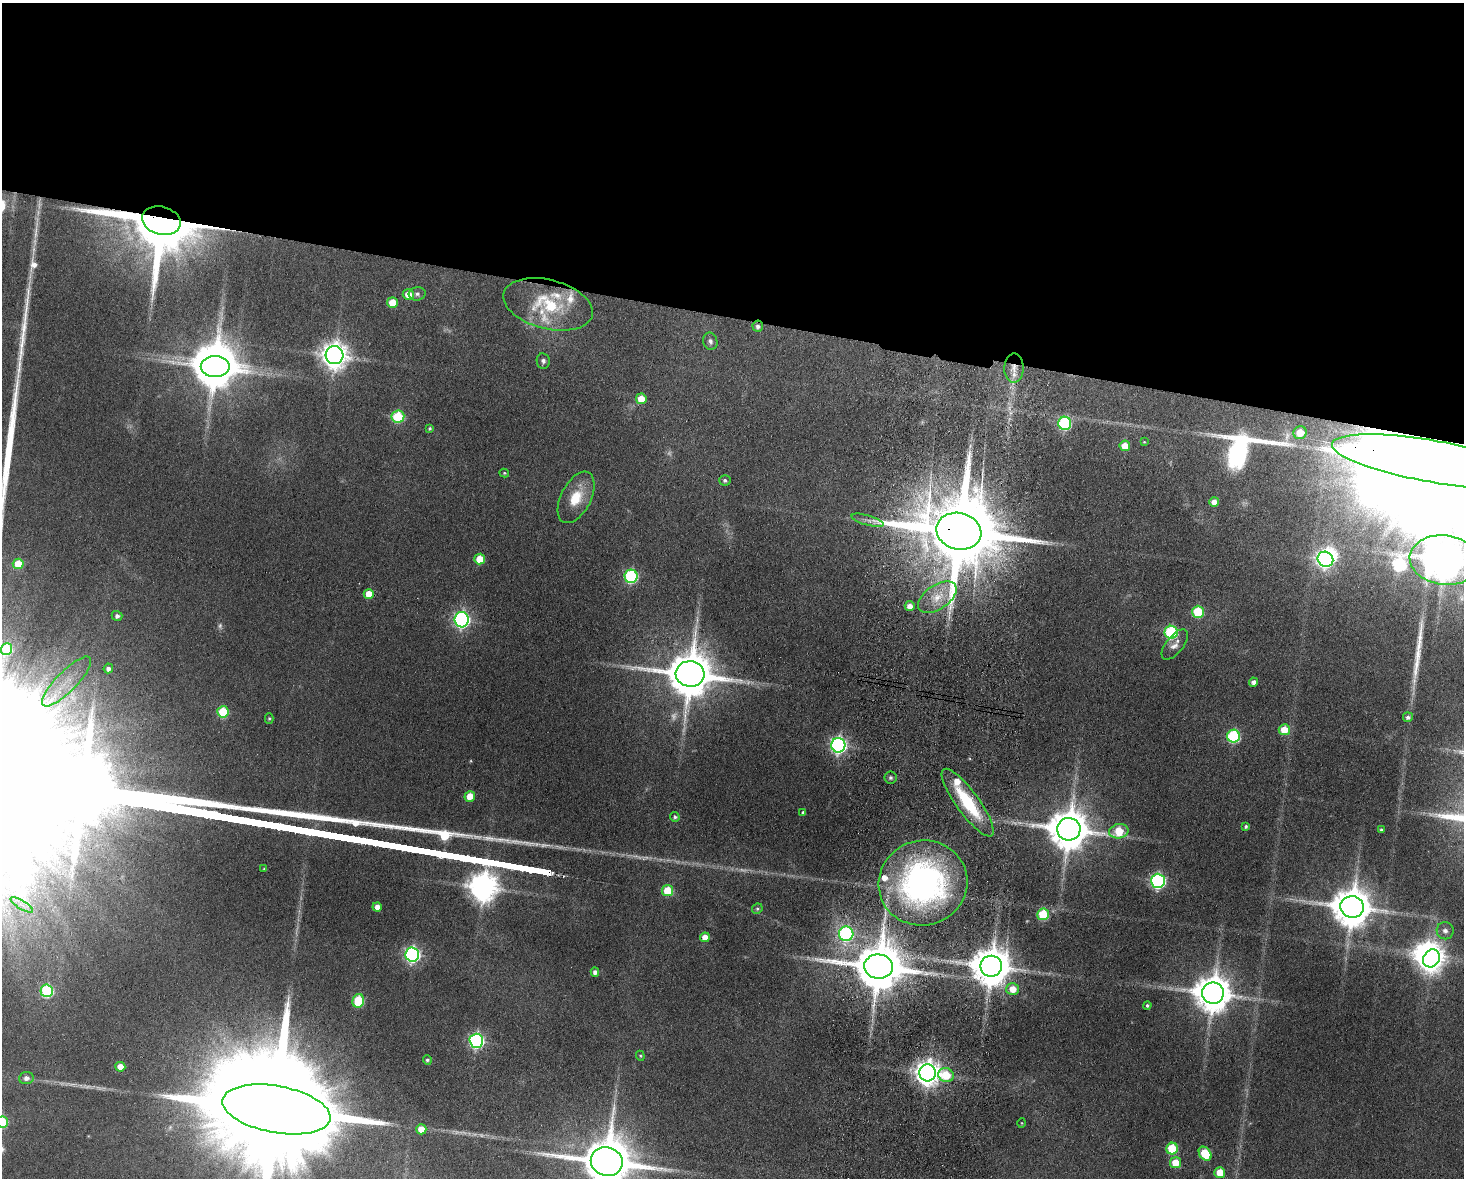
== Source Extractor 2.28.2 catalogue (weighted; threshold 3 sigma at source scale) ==
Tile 2 of 3 x 4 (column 2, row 1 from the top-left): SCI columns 1633-3094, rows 3539-4714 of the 4838 x 4724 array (HDU 1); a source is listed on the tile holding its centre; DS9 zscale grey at full resolution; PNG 1466 x 1180 px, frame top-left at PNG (2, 3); each listed source drawn as its Kron ellipse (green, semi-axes under 4 px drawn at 4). Shown black and unused: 27% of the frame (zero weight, under 9 of 18 exposures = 3% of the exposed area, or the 3 px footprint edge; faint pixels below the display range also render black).
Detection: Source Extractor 2.28.2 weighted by HDU 2 'WHT'; one run over the whole footprint, this tile lists its part. Background 0.136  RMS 0.0032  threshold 0.0132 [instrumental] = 3 sigma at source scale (4.09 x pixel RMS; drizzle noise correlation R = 1.36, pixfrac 0.8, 0.05/0.05 arcsec/px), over >= 5 px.
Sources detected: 115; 7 too faint to see at this stretch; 4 inside a brighter object's white glare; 3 long thin detections or spike segments (spike, bleed or trail) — neither listed nor drawn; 5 inside a brighter listed object's ellipse — not listed separately; the other 96 listed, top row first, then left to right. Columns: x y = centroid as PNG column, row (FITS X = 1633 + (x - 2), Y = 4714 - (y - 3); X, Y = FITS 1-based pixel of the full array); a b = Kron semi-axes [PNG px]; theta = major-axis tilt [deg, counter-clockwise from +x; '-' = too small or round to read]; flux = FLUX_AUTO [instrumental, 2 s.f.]
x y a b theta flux
161 221 19 14 -14 4600
408 294 5 5 - 4.8
417 294 8 6 6 0.99
392 303 5 5 - 6.6
548 304 46 24 -14 23
758 326 6 5 - 1
710 341 9 7 -71 1.1
334 355 9 9 - 390
543 361 7 6 - 0.95
215 367 14 10 0 1200
1014 368 15 9 90 4
641 399 5 5 - 5.8
398 417 6 6 - 23
1065 423 6 6 - 40
430 428 4 3 - 0.54
1300 433 7 6 - 7.5
1144 442 3 3 - 0.25
1125 446 5 5 - 5.6
1434 462 104 21 -10 56000
504 473 5 4 - 0.42
725 480 6 5 - 0.83
576 497 28 15 63 9.2
1214 502 5 5 - 2.8
868 520 17 5 -16 1.6
959 531 23 18 -13 6100
480 559 5 5 - 7.8
1325 559 8 7 - 110
1445 560 35 25 -7 1000
18 564 5 5 - 7.9
631 576 6 6 - 44
369 594 5 5 - 6
937 597 22 12 35 6.1
910 606 5 5 - 2.2
1198 612 6 6 - 19
117 616 5 5 - 1.1
462 620 8 7 - 97
1171 632 6 6 - 38
1175 644 18 8 52 2.3
6 649 6 5 - 16
108 668 5 4 - 1.3
690 674 14 13 - 1800
67 682 33 10 45 7.4
1254 682 4 4 - 1.5
223 712 5 5 - 17
1408 717 5 5 - 0.95
269 718 5 4 - 0.43
1284 730 5 5 - 7
1234 736 6 6 - 39
838 745 7 7 - 110
890 778 6 6 - 0.75
470 796 5 5 - 4.8
968 803 41 11 -54 19
803 813 3 3 - 0.56
675 817 5 4 - 0.72
1246 826 4 4 - 0.6
1069 829 12 11 - 1200
1381 830 3 3 - 0.52
1119 831 10 7 12 12
264 869 4 3 - 0.32
1158 881 7 7 - 85
923 883 45 42 16 96
668 891 5 5 - 14
22 905 13 3 -31 1.1
377 907 4 4 - 2.3
1352 907 12 10 -7 1100
757 909 5 5 - 0.67
1043 914 6 6 - 18
1445 931 8 8 - 1.5
846 934 7 7 - 50
705 937 5 5 - 3.5
412 954 7 7 - 93
1431 958 9 8 - 310
879 966 14 12 -6 2000
991 966 10 10 - 1100
595 972 4 4 - 1.4
1013 989 6 6 - 5
47 991 6 6 - 32
1213 993 11 10 - 920
358 1001 7 5 73 18
1147 1006 4 4 - 0.71
476 1041 7 7 - 71
640 1056 5 4 - 0.34
427 1060 5 4 - 0.64
120 1067 5 5 - 4.1
928 1073 8 8 - 360
946 1075 8 7 - 11
26 1078 7 6 - 1.6
276 1109 55 23 -10 26000
2 1122 5 5 - 14
1022 1123 5 3 - 0.27
421 1129 5 5 - 4.7
1172 1149 6 5 - 16
1205 1154 7 5 -51 14
607 1161 16 14 -18 2100
1176 1163 5 5 - 7.3
1220 1172 5 5 - 7.5
Overlapping masked pixels (flux is a lower limit): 6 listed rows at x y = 161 221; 758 326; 1014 368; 1434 462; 959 531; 690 674
Isophote crosses this tile's border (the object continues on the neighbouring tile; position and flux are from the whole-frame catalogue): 5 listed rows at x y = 1434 462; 1445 560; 276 1109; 2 1122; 607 1161